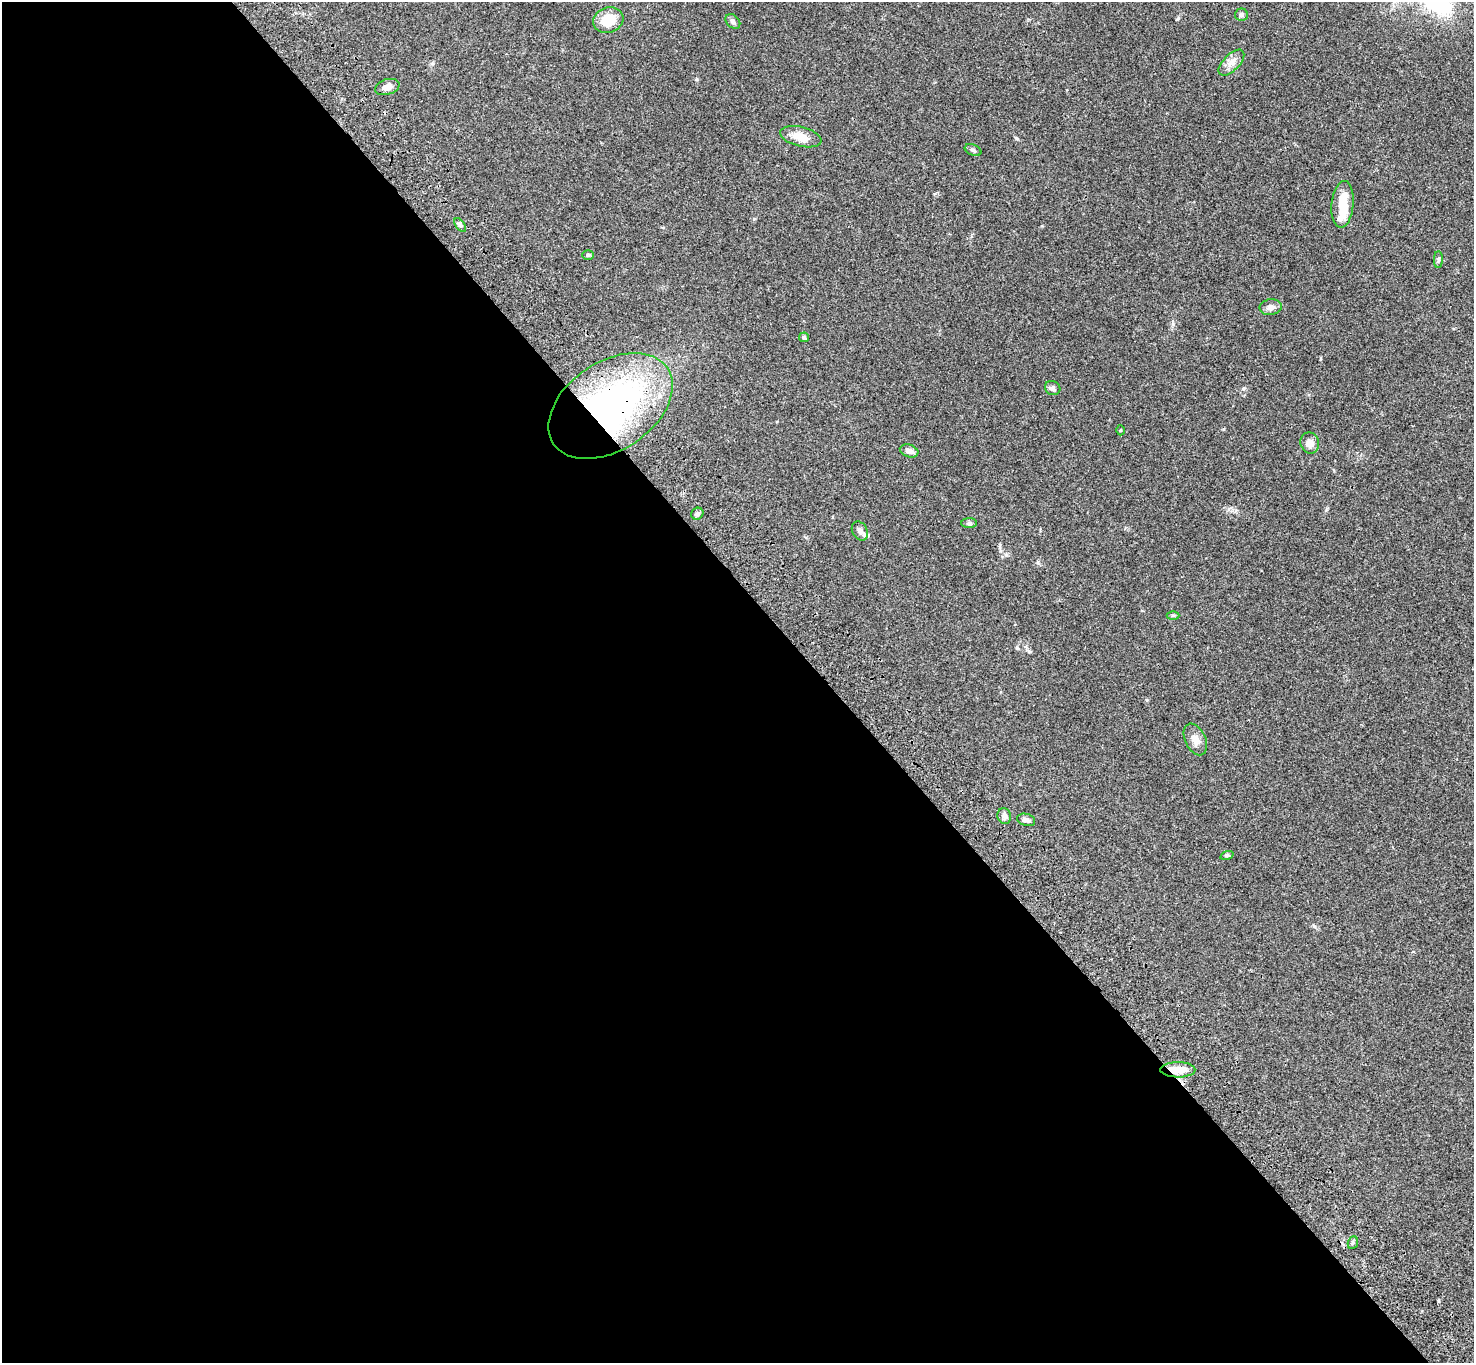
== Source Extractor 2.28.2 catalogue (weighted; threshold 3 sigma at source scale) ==
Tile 9 of 4 x 4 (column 1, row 3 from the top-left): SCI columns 105-1576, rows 1741-3101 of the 6093 x 6062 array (HDU 1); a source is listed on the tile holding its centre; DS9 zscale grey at full resolution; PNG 1476 x 1365 px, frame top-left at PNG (2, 2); each listed source drawn as its Kron ellipse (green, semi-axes under 4 px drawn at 4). Shown black and unused: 56% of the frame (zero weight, under 3 of 4 exposures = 6% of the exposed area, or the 3 px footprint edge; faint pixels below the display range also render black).
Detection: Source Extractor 2.28.2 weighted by HDU 2 'WHT'; one run over the whole footprint, this tile lists its part. Background 0.0463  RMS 0.0052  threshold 0.0232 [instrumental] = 3 sigma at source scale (4.5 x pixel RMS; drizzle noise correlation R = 1.50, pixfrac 1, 0.05/0.05 arcsec/px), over >= 5 px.
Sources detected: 30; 1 inside a brighter object's white glare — neither listed nor drawn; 1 inside a brighter listed object's ellipse — not listed separately; the other 28 listed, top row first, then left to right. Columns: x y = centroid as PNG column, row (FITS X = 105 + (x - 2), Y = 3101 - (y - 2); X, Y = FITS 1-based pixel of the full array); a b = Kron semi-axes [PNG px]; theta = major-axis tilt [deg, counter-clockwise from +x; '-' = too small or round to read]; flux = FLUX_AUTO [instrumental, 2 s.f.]
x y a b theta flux
1241 15 6 6 - 1.5
608 20 15 12 18 11
733 21 8 6 -43 1.3
1231 63 16 8 45 3.6
387 87 12 7 18 3.2
801 137 21 10 -13 6.8
973 150 9 5 -23 1.1
1343 204 23 11 85 11
460 225 8 4 -54 0.95
588 255 6 4 1 0.66
1438 260 8 4 89 0.87
1271 307 11 8 8 2.2
804 337 5 4 - 0.99
1053 388 8 7 - 1.2
611 406 68 44 34 150
1121 430 5 3 - 0.45
1310 443 10 9 - 3.4
909 451 9 6 -18 2.2
697 514 6 5 - 1.2
969 523 8 5 1 0.93
860 531 10 7 -63 1.7
1173 615 6 4 1 0.7
1195 739 17 10 -64 3.8
1004 816 8 6 -69 2.3
1026 820 9 6 -16 1.8
1227 855 7 4 18 0.66
1178 1070 18 7 -1 8.8
1353 1243 6 5 - 0.85
Overlapping masked pixels (flux is a lower limit): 2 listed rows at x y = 611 406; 1178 1070
Unlisted compact peaks at least as high as the median listed source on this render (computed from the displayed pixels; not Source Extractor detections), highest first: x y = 1177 19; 1314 926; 1038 562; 1244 388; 1016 138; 1029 651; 697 79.